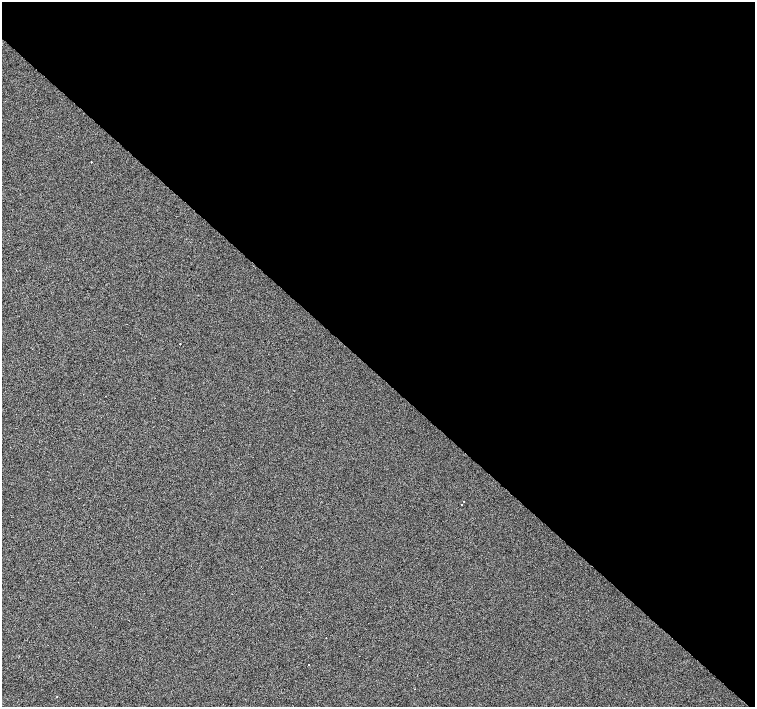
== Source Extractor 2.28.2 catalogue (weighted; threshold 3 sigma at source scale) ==
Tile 3 of 4 x 4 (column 3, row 1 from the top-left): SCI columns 3016-4520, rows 4479-5888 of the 6080 x 6080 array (HDU 1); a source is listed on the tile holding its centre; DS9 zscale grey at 2 x 2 block average (1 PNG px = mean of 2 x 2 image px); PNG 757 x 709 px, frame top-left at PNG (2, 2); no overlay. Shown black and unused: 53% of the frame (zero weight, under 2 of 3 exposures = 3% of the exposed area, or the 3 px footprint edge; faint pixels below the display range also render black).
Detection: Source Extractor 2.28.2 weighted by HDU 2 'WHT'; one run over the whole footprint, this tile lists its part. Background 0.0012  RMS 0.012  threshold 0.0537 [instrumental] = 3 sigma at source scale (4.5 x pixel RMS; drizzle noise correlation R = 1.50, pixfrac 1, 0.0396/0.0396 arcsec/px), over >= 5 px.
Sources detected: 7; all 7 listed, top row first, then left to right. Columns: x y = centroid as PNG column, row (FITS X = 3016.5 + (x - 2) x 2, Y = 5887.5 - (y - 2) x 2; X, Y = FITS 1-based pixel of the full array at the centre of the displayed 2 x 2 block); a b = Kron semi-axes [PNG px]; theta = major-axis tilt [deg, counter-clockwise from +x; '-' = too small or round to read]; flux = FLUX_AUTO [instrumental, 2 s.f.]
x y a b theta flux
91 162 2 2 - 2.1
179 344 2 2 - 2.8
464 501 2 2 - 2
462 504 2 2 - 12
309 665 2 2 - 10
414 689 2 2 - 1.2
57 696 2 2 - 3